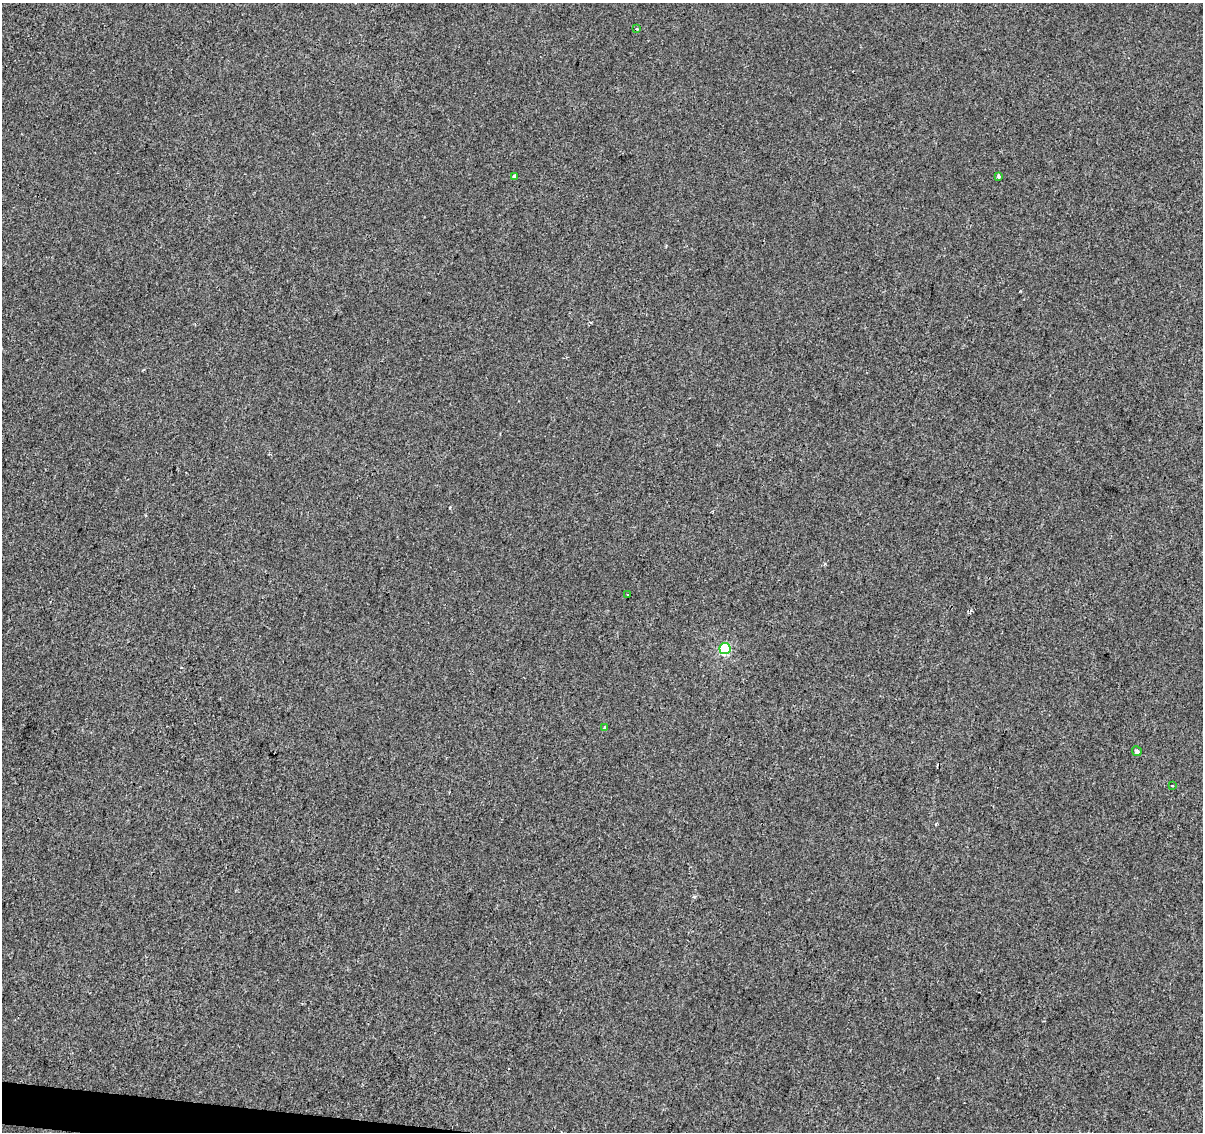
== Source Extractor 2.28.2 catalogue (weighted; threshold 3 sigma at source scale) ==
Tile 7 of 4 x 4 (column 3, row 2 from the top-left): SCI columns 2404-3604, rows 2484-3613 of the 4812 x 5026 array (HDU 1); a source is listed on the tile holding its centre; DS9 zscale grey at full resolution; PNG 1205 x 1134 px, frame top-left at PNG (2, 3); each listed source drawn as its Kron ellipse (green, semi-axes under 4 px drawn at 4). Shown black and unused: <1% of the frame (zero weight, under 2 of 3 exposures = <1% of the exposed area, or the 3 px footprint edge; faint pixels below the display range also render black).
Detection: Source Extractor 2.28.2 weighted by HDU 2 'WHT'; one run over the whole footprint, this tile lists its part. Background 4.25e-04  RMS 0.0042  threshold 0.019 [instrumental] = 3 sigma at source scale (4.5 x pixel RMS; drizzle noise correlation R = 1.50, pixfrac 1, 0.0396/0.0396 arcsec/px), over >= 5 px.
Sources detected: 8; all 8 listed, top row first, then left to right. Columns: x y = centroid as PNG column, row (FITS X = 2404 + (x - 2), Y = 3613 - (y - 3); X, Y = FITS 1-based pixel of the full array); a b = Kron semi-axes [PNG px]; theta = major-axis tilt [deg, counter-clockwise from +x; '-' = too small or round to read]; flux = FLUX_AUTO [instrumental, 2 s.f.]
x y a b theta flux
636 29 4 3 - 0.42
515 176 3 3 - 1.4
999 177 4 3 - 1.1
628 595 2 2 - 0.37
725 649 5 5 - 41
605 728 4 4 - 0.8
1137 751 5 4 - 1.1
1173 785 3 3 - 1.6